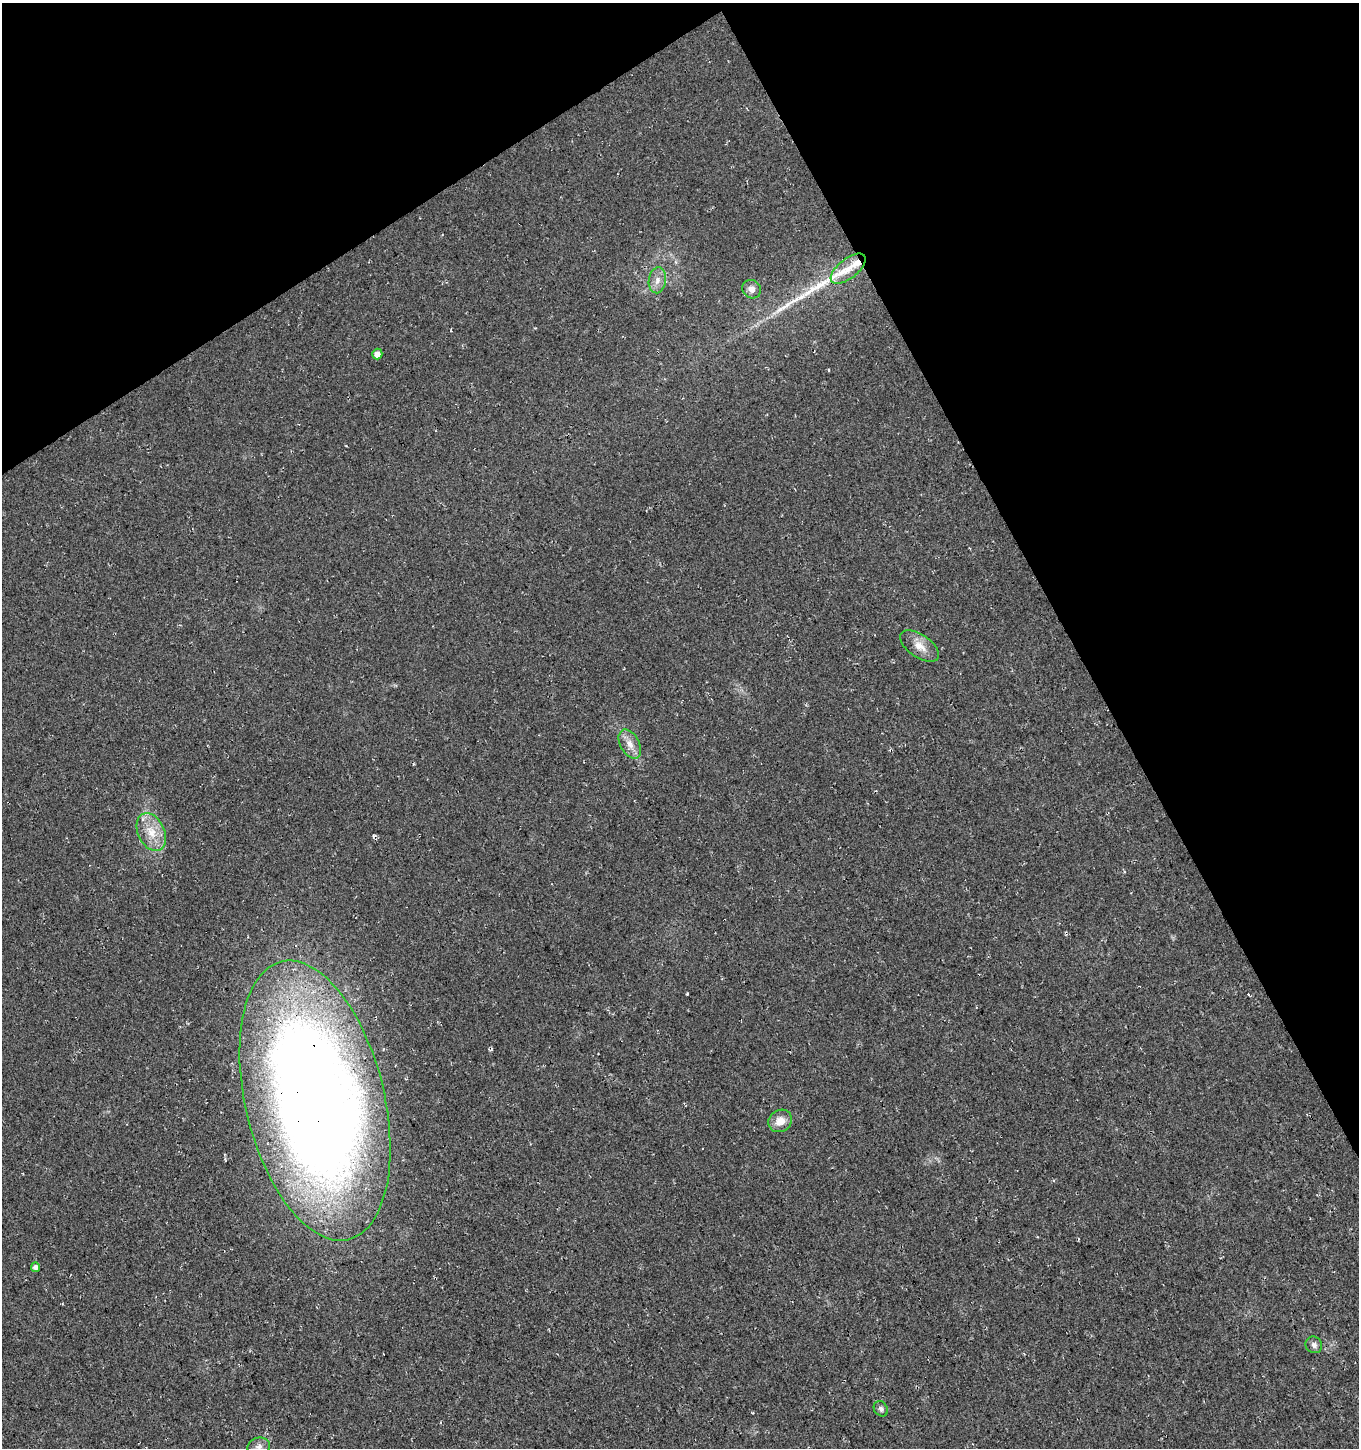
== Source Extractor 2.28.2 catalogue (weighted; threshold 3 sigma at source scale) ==
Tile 3 of 4 x 4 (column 3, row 1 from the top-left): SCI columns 2913-4269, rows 4389-5834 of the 5765 x 5889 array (HDU 1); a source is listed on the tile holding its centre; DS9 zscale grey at full resolution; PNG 1361 x 1450 px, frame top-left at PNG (2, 3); each listed source drawn as its Kron ellipse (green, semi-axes under 4 px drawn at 4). Shown black and unused: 28% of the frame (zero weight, under 3 of 4 exposures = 5% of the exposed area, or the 3 px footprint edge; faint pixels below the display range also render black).
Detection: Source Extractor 2.28.2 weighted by HDU 2 'WHT'; one run over the whole footprint, this tile lists its part. Background 0.0151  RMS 0.0074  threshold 0.0334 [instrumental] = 3 sigma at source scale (4.5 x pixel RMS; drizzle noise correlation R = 1.50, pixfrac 1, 0.0396/0.0396 arcsec/px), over >= 5 px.
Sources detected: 17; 1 cosmic-ray / hot-pixel residue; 1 long thin detection or spike segment (spike, bleed or trail) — neither listed nor drawn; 2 inside a brighter listed object's ellipse — not listed separately; the other 13 listed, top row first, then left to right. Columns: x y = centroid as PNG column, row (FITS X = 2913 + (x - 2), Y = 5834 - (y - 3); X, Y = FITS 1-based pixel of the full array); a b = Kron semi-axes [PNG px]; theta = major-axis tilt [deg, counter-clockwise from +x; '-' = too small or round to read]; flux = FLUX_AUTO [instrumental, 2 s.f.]
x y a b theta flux
848 269 21 10 38 12
657 280 13 8 81 5.7
752 289 10 8 -38 4.5
377 354 5 5 - 5
920 646 22 11 -34 9.5
630 744 16 9 -61 7.2
151 832 20 13 -65 14
315 1101 143 69 -76 1400
780 1121 12 11 - 8.2
35 1267 5 4 - 3.8
1314 1345 9 8 - 2.8
881 1409 8 6 -56 2.3
259 1447 11 9 16 4.4
Overlapping masked pixels (flux is a lower limit): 1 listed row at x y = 315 1101
Isophote crosses this tile's border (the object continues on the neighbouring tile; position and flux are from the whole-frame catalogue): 1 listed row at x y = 259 1447